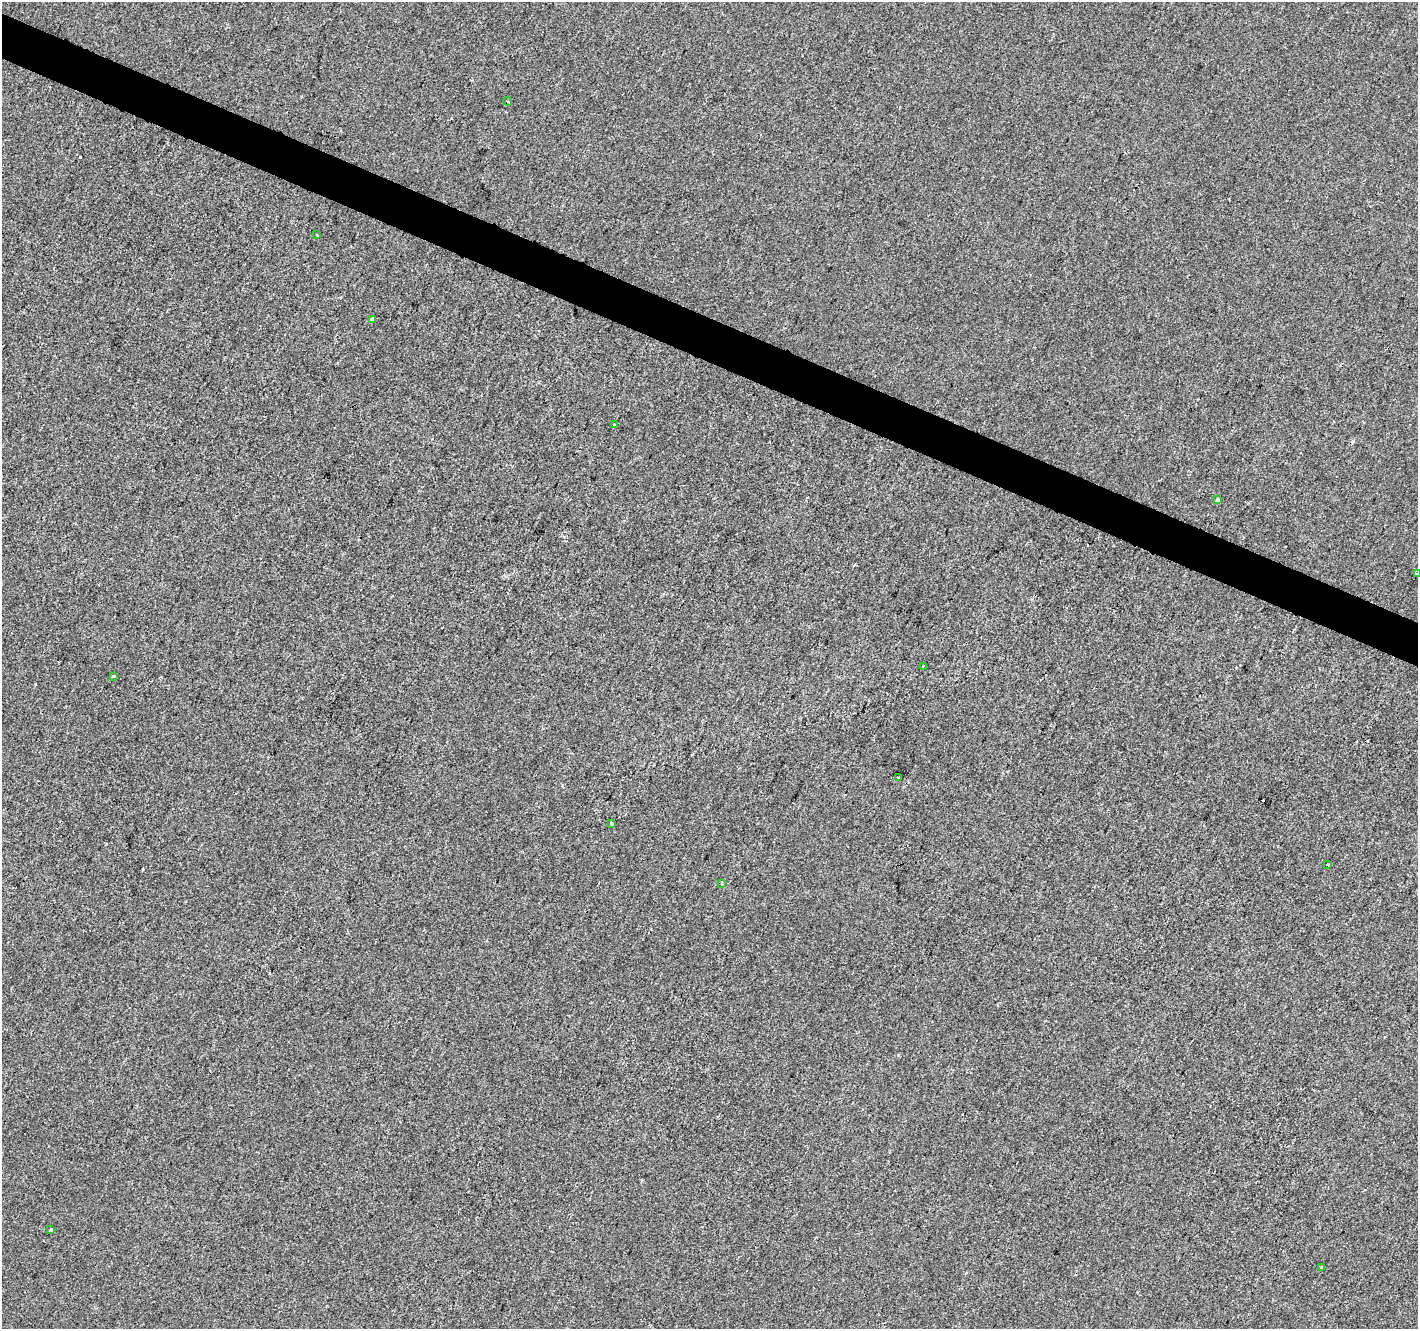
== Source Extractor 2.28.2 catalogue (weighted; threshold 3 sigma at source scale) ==
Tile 11 of 4 x 4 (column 3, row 3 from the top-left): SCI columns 2837-4252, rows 1597-2923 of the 5667 x 5782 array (HDU 1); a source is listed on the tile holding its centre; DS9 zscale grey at full resolution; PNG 1420 x 1331 px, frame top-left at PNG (2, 2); each listed source drawn as its Kron ellipse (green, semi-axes under 4 px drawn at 4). Shown black and unused: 3% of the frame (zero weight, under 2 of 3 exposures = <1% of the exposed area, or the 3 px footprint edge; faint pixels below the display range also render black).
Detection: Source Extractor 2.28.2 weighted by HDU 2 'WHT'; one run over the whole footprint, this tile lists its part. Background -6.41e-04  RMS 0.0041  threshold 0.0186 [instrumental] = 3 sigma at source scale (4.5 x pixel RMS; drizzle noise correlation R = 1.50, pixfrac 1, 0.0396/0.0396 arcsec/px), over >= 5 px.
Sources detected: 16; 2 cosmic-ray / hot-pixel residue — neither listed nor drawn; the other 14 listed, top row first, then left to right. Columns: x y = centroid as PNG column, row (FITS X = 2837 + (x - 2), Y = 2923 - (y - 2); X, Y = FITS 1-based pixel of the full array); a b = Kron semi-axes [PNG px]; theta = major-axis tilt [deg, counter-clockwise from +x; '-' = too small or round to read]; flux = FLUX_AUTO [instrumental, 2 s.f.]
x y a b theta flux
508 101 4 2 - 1.1
316 235 3 3 - 0.83
372 319 4 3 - 1.1
614 425 3 3 - 0.67
1217 500 3 3 - 1.2
1417 574 4 3 - 1.6
923 666 3 3 - 1.1
114 676 3 3 - 0.72
899 777 4 3 - 4.2
612 823 3 3 - 1
1328 865 3 3 - 0.68
722 883 4 2 - 0.38
51 1229 4 3 - 1.8
1321 1267 4 3 - 0.49
Isophote crosses this tile's border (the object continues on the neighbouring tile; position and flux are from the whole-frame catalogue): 1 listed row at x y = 1417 574